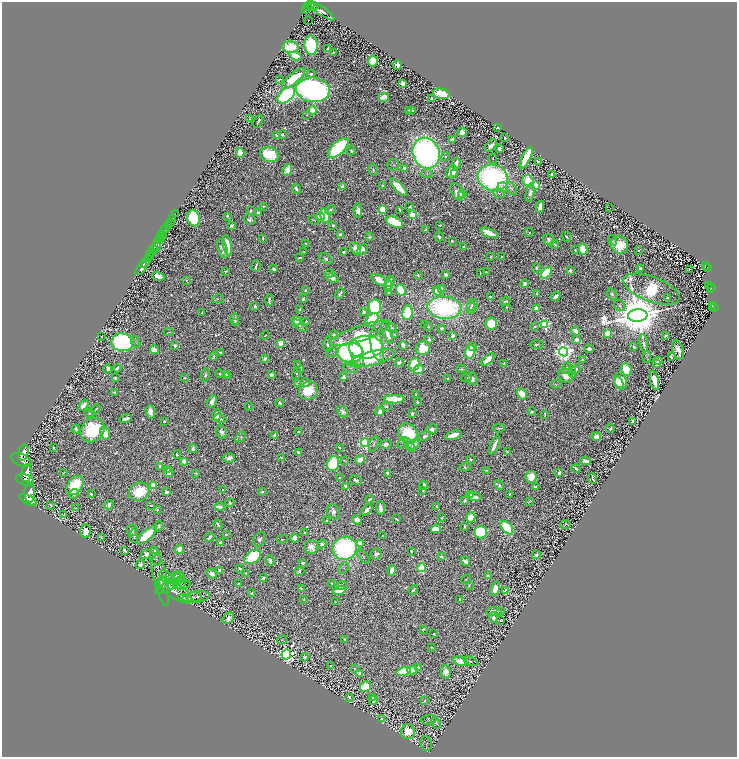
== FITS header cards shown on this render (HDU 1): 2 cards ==
NAXIS1  =                 1469
NAXIS2  =                 1509

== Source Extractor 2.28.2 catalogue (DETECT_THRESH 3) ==
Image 1469 x 1509 px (HDU 1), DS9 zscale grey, zoomed out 1/2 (1 PNG px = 2 x 2 image px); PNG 739 x 759 px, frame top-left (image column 1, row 1509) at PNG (2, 2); each listed source drawn as its Kron ellipse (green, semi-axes under 4 px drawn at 4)
Background 0.597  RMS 0.016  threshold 0.0467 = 3 sigma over >= 5 px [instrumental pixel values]
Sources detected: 1722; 247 cannot appear on this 1/2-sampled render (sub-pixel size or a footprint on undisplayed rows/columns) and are neither listed nor drawn; of the other 1475, the 500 brightest by FLUX_AUTO listed and drawn (975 fainter detections omitted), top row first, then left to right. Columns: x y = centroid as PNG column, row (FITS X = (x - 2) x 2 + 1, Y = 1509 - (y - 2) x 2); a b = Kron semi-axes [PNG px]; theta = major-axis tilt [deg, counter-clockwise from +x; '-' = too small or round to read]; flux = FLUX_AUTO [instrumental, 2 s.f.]
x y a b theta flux
310 3 3 2 - 370
308 7 3 2 - 260
313 7 5 3 - 510
306 9 4 2 - 150
322 11 15 3 -35 37
309 20 2 2 - 14
311 45 9 6 -87 360
290 47 8 6 -3 200
327 49 4 3 - 10
333 52 2 2 - 4.2
296 56 6 4 -20 54
373 61 5 4 - 130
397 65 5 3 - 37
311 74 4 2 - 5.4
294 78 14 5 40 110
279 80 4 2 - 5.4
403 83 4 3 - 41
313 90 17 12 -7 2000
441 94 8 5 -13 140
286 95 10 6 40 590
384 97 5 3 - 76
432 99 3 3 - 10
313 110 4 3 - 190
409 110 2 2 - 3.8
412 110 3 2 - 3.5
307 115 4 3 - 3.3
250 119 3 2 - 5.4
258 121 7 2 68 7.4
497 127 3 2 - 6
462 132 5 4 - 28
277 135 3 2 - 5.4
282 135 3 3 - 6.6
505 138 3 2 - 3.9
452 139 3 3 - 6.6
491 146 7 3 50 23
338 148 13 6 44 460
499 149 4 3 - 19
351 151 4 3 - 8.5
240 153 5 4 - 53
426 153 16 13 -68 1800
269 154 9 7 -18 200
445 156 4 3 - 4.4
526 158 12 4 64 250
493 159 5 3 - 3.6
538 162 4 3 - 7.4
456 163 6 2 79 18
393 165 6 5 - 6.5
405 168 3 3 - 30
287 170 6 4 70 43
373 170 6 3 -76 6
452 172 7 5 60 63
427 173 5 3 - 4.2
454 174 3 2 - 12
552 174 3 3 - 6.3
493 178 15 13 -19 1100
528 181 6 5 - 170
382 186 3 2 - 6.2
536 186 3 3 - 150
342 187 3 3 - 29
399 187 11 4 -47 110
503 187 5 5 - 33
296 189 5 3 - 13
512 189 7 4 -55 9.4
457 192 9 5 -63 38
499 193 6 3 -22 3.5
530 193 9 4 80 20
462 194 3 3 - 56
461 196 3 2 - 31
264 206 2 2 - 4.7
410 207 3 3 - 4
540 207 6 3 77 42
609 208 2 1 - 3.5
382 209 4 3 - 180
330 210 5 3 - 7.7
358 210 7 4 -84 21
400 210 3 2 - 4.5
251 211 4 2 - 7
258 213 4 3 - 15
175 214 2 1 - 43
412 215 3 3 - 160
227 216 3 2 - 6.4
325 216 7 5 -79 230
320 217 4 3 - 53
173 218 2 1 - 64
194 218 8 6 -69 310
250 220 6 5 - 11
314 220 6 3 -25 3.4
170 222 2 2 - 140
394 222 9 5 -23 210
333 225 3 3 - 8.2
440 225 3 3 - 3.3
168 226 4 2 - 230
231 226 4 3 - 8.5
166 229 2 1 - 490
426 230 4 3 - 16
165 231 4 2 - 1100
529 232 4 2 - 4.8
489 233 9 4 -23 91
163 234 3 2 - 520
340 235 3 3 - 28
369 237 3 2 - 19
439 237 5 2 - 15
566 237 5 3 - 6.8
161 238 4 2 - 1100
263 238 3 2 - 5.3
159 240 4 2 - 2500
549 240 6 5 - 16
452 241 3 2 - 7
612 241 5 3 - 3.3
306 243 2 2 - 7.1
555 244 5 2 - 5.5
156 245 8 3 77 990
227 245 10 4 -78 86
619 245 9 8 - 80
464 247 4 3 - 11
153 248 4 1 - 250
355 248 7 4 -62 60
223 249 9 5 -71 17
362 249 6 4 40 16
583 249 6 4 -76 160
575 250 2 2 - 4.8
638 250 3 2 - 4.6
304 252 3 2 - 4.2
344 252 3 2 - 7.6
151 253 4 2 - 520
150 256 4 2 - 520
490 257 4 2 - 4.1
502 257 3 2 - 3.7
148 258 4 2 - 290
300 258 4 2 - 5.1
326 259 7 4 -35 9.8
145 263 6 2 59 1700
256 266 6 2 74 8.3
706 266 2 2 - 20
141 268 8 2 54 1500
536 268 4 3 - 8
707 268 4 3 - 77
274 269 3 3 - 11
641 269 3 2 - 16
689 270 2 2 - 44
226 271 3 2 - 3.8
570 271 2 2 - 55
486 272 4 2 - 4.6
480 273 3 2 - 3.8
546 273 7 4 49 270
329 274 5 3 - 16
446 274 3 2 - 16
418 275 3 2 - 4.9
158 276 7 3 -17 56
332 278 6 3 -18 24
186 280 4 3 - 4.2
379 280 8 4 -31 75
390 281 6 3 65 10
525 284 4 4 - 16
709 285 2 1 - 3.9
388 286 6 3 87 26
711 287 2 2 - 62
441 288 3 3 - 14
651 289 29 12 -21 380
710 289 3 2 - 39
305 290 3 3 - 3.7
401 290 6 4 -65 110
437 291 5 4 - 34
389 293 3 2 - 5.8
340 294 6 3 66 10
536 294 3 3 - 4.5
612 294 6 4 -60 8.5
490 296 3 2 - 3.8
556 296 5 3 - 19
667 298 2 2 - 26
218 299 6 3 14 4.5
303 299 3 2 - 8.1
269 300 5 3 - 10
505 302 5 3 - 10
472 305 6 5 - 13
620 305 6 5 - 8.1
255 306 4 3 - 8.1
712 306 2 1 - 13
375 307 7 6 - 360
507 307 3 2 - 5.5
714 307 3 2 - 97
444 308 17 11 -5 800
471 308 6 4 84 8.2
712 308 2 1 - 9.4
536 309 4 3 - 44
300 310 3 3 - 7.9
202 312 3 2 - 3.3
364 312 4 3 - 17
407 313 7 5 81 360
638 315 10 6 5 31000
234 319 6 3 -89 9.1
372 320 8 5 48 90
297 321 5 4 - 29
306 321 2 2 - 4.8
236 322 4 3 - 7.7
491 323 6 6 - 110
425 324 2 2 - 4.6
545 324 4 4 - 540
300 326 8 4 -33 8.2
428 327 3 2 - 4.3
535 327 4 2 - 11
392 328 5 3 - 4.7
442 328 3 2 - 6.4
576 331 5 3 - 40
169 332 5 3 - 3.5
360 333 32 7 19 110
387 333 11 4 -69 35
607 333 3 3 - 130
265 335 4 2 - 3.3
334 335 4 4 - 8.8
394 335 2 2 - 3.9
101 336 2 2 - 3.5
453 336 3 3 - 20
666 336 3 2 - 4.8
429 339 3 2 - 8.4
576 340 3 3 - 25
122 342 11 9 -9 920
136 342 6 4 -69 4.3
281 343 4 3 - 49
644 343 9 3 -80 9.1
328 344 7 3 86 11
175 345 4 3 - 11
377 345 16 6 -77 150
403 345 4 3 - 37
537 345 7 3 0 7.4
472 346 4 3 - 25
366 347 17 11 1 1300
634 347 3 2 - 8.4
423 348 7 6 - 110
589 349 4 3 - 15
154 350 4 4 - 37
678 350 10 5 -70 27
332 352 6 3 -15 3.6
470 352 7 5 76 190
564 352 4 4 - 3000
221 353 3 2 - 7.2
350 353 13 10 1 370
357 353 14 6 -72 160
213 357 4 2 - 5.2
647 357 6 3 -90 4.4
671 357 4 2 - 6.3
372 358 24 7 14 180
265 359 4 3 - 17
488 359 8 4 41 76
582 360 4 3 - 5.4
658 361 4 3 - 31
399 363 4 2 - 14
504 363 3 2 - 6.1
414 364 6 5 - 120
657 364 3 3 - 54
298 365 2 2 - 6.1
117 368 4 2 - 12
351 368 7 4 -12 6.8
566 368 6 3 71 3.9
108 369 4 3 - 18
461 369 5 3 - 5.1
576 369 5 3 - 12
301 370 4 3 - 4.9
419 370 5 3 - 130
626 370 6 5 - 230
572 372 6 4 -84 3.5
297 373 6 3 73 5.1
219 374 4 3 - 4.3
226 374 4 3 - 6.3
205 375 7 3 82 7.3
271 375 4 3 - 12
228 376 3 3 - 6.9
566 376 7 6 - 37
344 377 4 3 - 13
115 378 2 2 - 26
184 378 2 2 - 3.7
447 378 2 2 - 3.9
466 378 5 3 - 7.2
472 379 7 5 -60 19
654 380 10 4 -77 88
620 381 8 6 -71 84
305 382 4 3 - 18
619 383 6 4 -61 48
297 384 3 2 - 3.3
556 384 5 3 - 3.5
308 391 10 8 37 98
114 392 4 2 - 4.8
416 394 3 2 - 4.8
522 394 6 4 -60 69
394 399 10 4 -1 230
212 402 7 3 64 25
417 402 4 3 - 4.3
279 403 4 4 - 9.8
83 405 6 3 54 37
386 406 5 4 - 6.8
249 407 4 3 - 3.8
96 409 5 2 - 4.4
380 411 5 3 - 31
150 412 7 4 -86 33
343 412 7 4 -49 15
532 412 4 3 - 5
90 413 5 3 - 7.1
412 414 2 2 - 29
217 415 6 4 87 30
545 415 4 2 - 4.6
126 419 6 3 16 23
220 419 6 4 -22 8.8
164 421 2 2 - 15
633 421 3 3 - 11
499 428 6 2 7 6.7
610 428 4 2 - 6.1
76 429 4 2 - 8
432 429 6 4 12 22
93 430 13 11 48 250
221 432 7 5 -64 16
298 432 3 2 - 5.4
105 433 7 4 -67 44
408 434 11 9 -50 240
453 435 8 3 18 56
275 436 4 3 - 42
424 436 6 4 24 11
240 437 6 4 42 5.2
596 437 4 4 - 35
365 442 4 4 - 810
403 443 6 4 55 5
374 444 8 3 70 5.6
386 444 6 4 10 16
414 444 7 4 35 17
409 445 8 4 -59 7
494 445 10 2 66 26
54 448 3 2 - 3.9
339 448 3 2 - 4
193 449 4 3 - 16
298 452 3 2 - 7.3
507 452 2 2 - 11
23 453 8 5 75 5000
177 455 4 3 - 6.3
281 457 3 2 - 3.8
229 458 6 4 -3 19
470 459 3 3 - 5.3
21 460 11 6 -23 6800
344 460 4 3 - 3.3
360 460 5 4 - 37
184 461 3 2 - 52
585 461 5 3 - 24
333 463 7 5 72 320
160 466 4 3 - 16
465 467 6 4 5 5.7
576 468 4 2 - 11
168 470 3 3 - 13
486 470 2 2 - 3.3
27 473 9 5 82 5200
63 473 4 2 - 3.9
169 473 4 3 - 79
196 473 4 2 - 3.8
388 473 4 2 - 11
559 473 3 2 - 18
531 477 6 5 - 69
339 478 3 2 - 3.8
592 478 5 2 - 7.7
25 480 9 5 -17 4800
355 480 6 3 -29 11
75 485 10 7 58 180
153 485 4 4 - 60
423 485 4 3 - 11
499 485 5 3 - 6.7
346 487 4 3 - 16
535 487 3 3 - 12
223 490 3 2 - 5.1
423 490 3 2 - 5.1
139 492 10 9 - 120
167 492 3 2 - 11
262 492 3 2 - 6.8
30 493 9 5 -89 5500
74 494 5 3 - 12
91 494 2 2 - 14
470 494 3 2 - 6.9
509 494 3 2 - 5
474 497 7 3 -4 19
370 499 4 2 - 10
28 500 9 4 -28 5200
465 501 4 4 - 7
529 501 4 2 - 3.4
230 503 4 3 - 9.9
51 505 3 2 - 7.8
109 505 5 3 - 12
151 506 2 2 - 4.5
436 506 4 3 - 4.2
220 507 5 2 - 27
76 508 4 3 - 3.9
380 508 7 3 -83 26
157 510 3 2 - 4.1
367 510 7 2 41 17
333 512 8 6 -59 22
64 514 4 3 - 4
471 517 5 4 - 46
442 518 4 2 - 3.7
396 519 4 2 - 6.3
357 520 5 4 - 24
326 521 4 2 - 4.8
218 524 5 2 - 7.6
566 524 5 3 - 6.6
159 526 5 3 - 7.3
464 526 3 2 - 7.7
507 528 8 5 -49 230
436 529 5 3 - 63
132 530 6 5 - 11
85 531 7 5 88 37
480 532 7 6 - 290
304 533 2 2 - 13
226 534 4 3 - 5.4
147 535 13 5 42 180
134 536 7 4 -87 7.7
382 536 3 2 - 5
209 537 5 2 - 14
101 538 3 2 - 3.8
295 538 4 4 - 35
260 539 7 5 59 12
282 539 5 2 - 3.3
220 543 3 2 - 31
322 544 4 4 - 15
360 544 3 3 - 62
311 547 7 6 - 38
345 548 12 11 - 850
179 549 4 4 - 45
124 550 4 3 - 10
154 550 4 2 - 4
411 551 3 2 - 4.3
146 554 5 4 - 26
376 554 6 5 - 16
536 555 4 2 - 11
363 556 8 3 -52 5.2
253 557 9 6 36 300
441 557 3 2 - 8
157 560 6 3 79 3.4
270 560 5 3 - 15
465 561 5 3 - 25
303 563 3 3 - 16
140 564 5 4 - 11
240 568 3 2 - 6.2
343 568 6 4 51 6.9
422 568 4 4 - 420
219 570 4 3 - 7.3
392 570 5 3 - 30
299 571 5 4 - 7.5
246 573 3 2 - 4.4
212 574 5 4 - 29
160 576 30 6 -78 32
176 576 6 3 38 10
488 576 3 2 - 11
166 577 8 5 -46 7.2
263 578 3 3 - 11
466 579 5 3 - 4.1
180 580 8 6 -81 6
162 583 7 5 57 15
332 583 3 2 - 4.9
238 584 3 3 - 15
170 585 16 4 27 11
182 585 9 4 9 6.1
469 585 3 2 - 3.6
341 586 6 3 11 11
301 589 4 3 - 4.9
495 589 7 4 74 35
339 590 7 3 14 79
413 590 5 2 - 6.6
505 590 4 2 - 3.8
175 591 19 7 -33 38
252 593 3 3 - 4.6
192 597 10 4 6 9.4
198 597 12 5 7 14
185 599 7 3 -21 12
304 599 2 2 - 3.5
459 600 3 2 - 6.3
335 602 3 2 - 3.4
494 612 7 4 -3 28
500 612 3 2 - 3.5
228 618 6 5 - 26
493 618 5 3 - 14
501 620 3 2 - 4
423 629 4 3 - 4.1
434 634 2 2 - 15
345 639 3 2 - 4.1
282 640 5 3 - 3.6
432 647 2 2 - 4.1
286 654 5 4 - 1700
304 657 4 3 - 7.8
460 661 7 4 -12 59
470 661 7 3 -24 5.4
331 666 2 2 - 6.9
418 667 3 2 - 25
355 668 3 3 - 4.2
412 670 5 4 - 41
404 671 7 4 14 150
446 672 7 5 -86 27
359 673 3 3 - 7.5
366 687 5 5 - 150
349 697 4 2 - 6.5
373 698 3 2 - 7.3
374 700 5 3 - 8.4
425 701 3 2 - 3.6
382 718 3 2 - 5.4
429 720 7 5 6 4.9
436 723 6 3 -67 7.7
408 732 7 7 - 82
426 744 7 5 -85 3.7
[975 fainter detections neither listed nor drawn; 247 sub-pixel or undisplayed-footprint detections neither listed nor drawn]